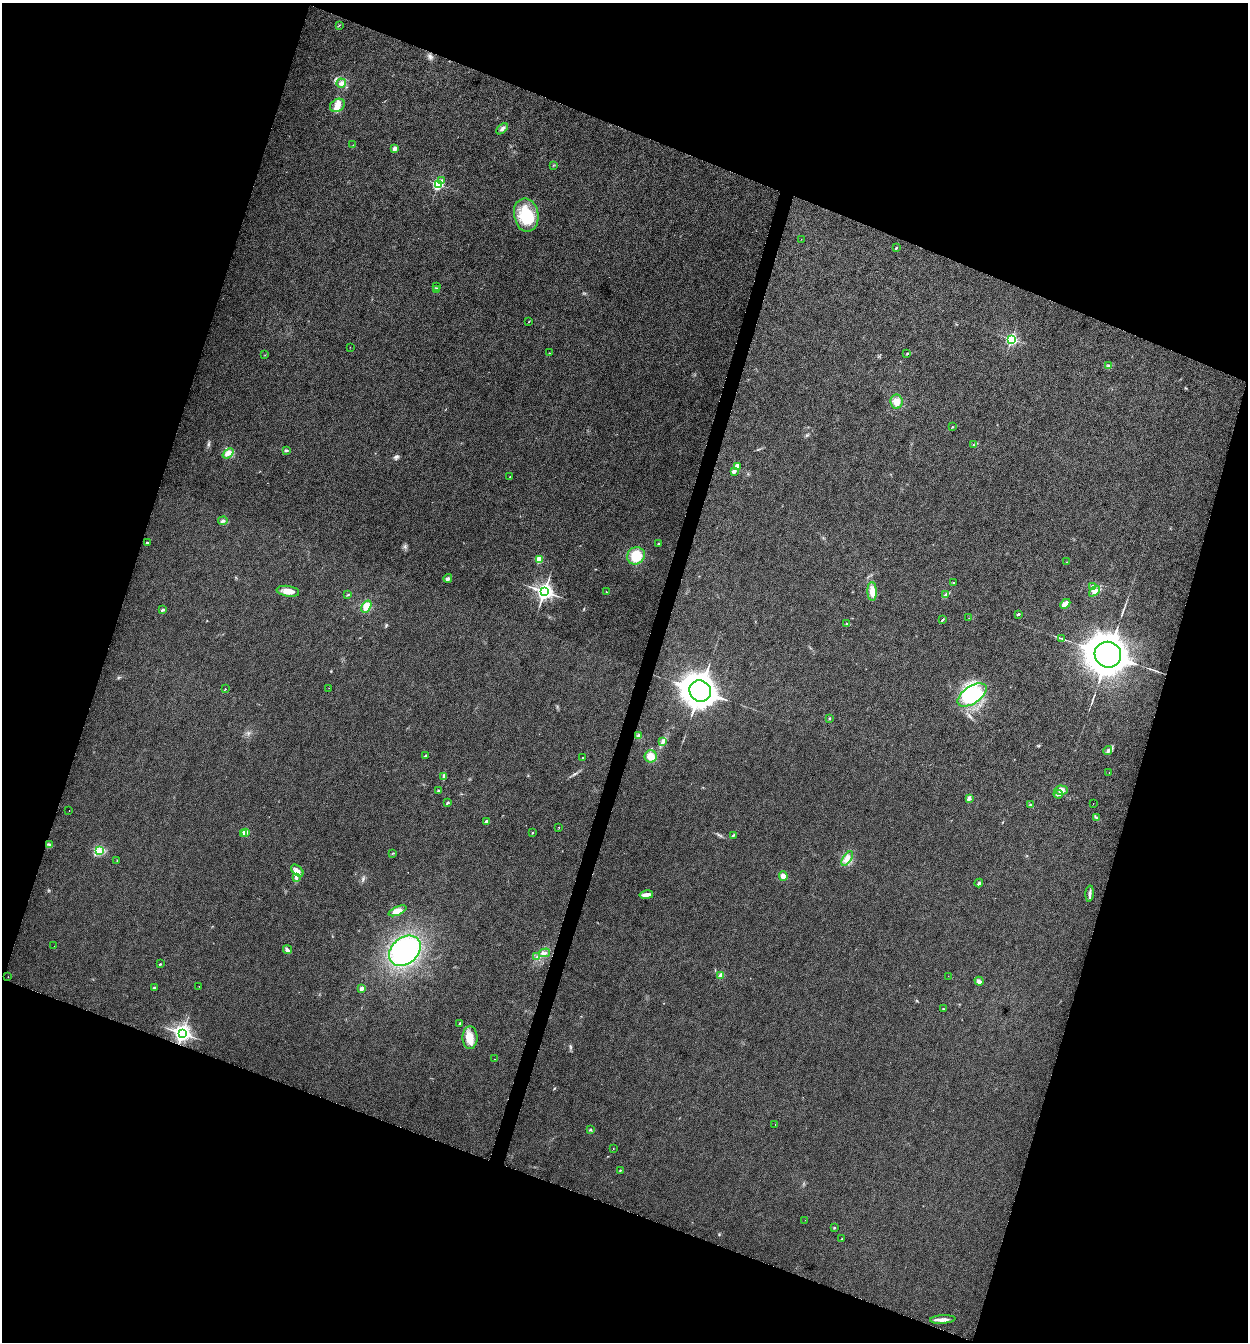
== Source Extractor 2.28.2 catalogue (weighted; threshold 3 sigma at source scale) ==
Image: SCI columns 137-5120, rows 11-5367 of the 5386 x 5373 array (HDU 1 of 3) = the unmasked area's bounding box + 8 px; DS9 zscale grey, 4 x 4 block average (1 PNG px = mean of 4 x 4 image px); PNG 1250 x 1344 px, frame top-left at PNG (2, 3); each listed source drawn as its Kron ellipse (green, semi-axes under 4 px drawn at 4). Shown black and unused: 39% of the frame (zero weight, under 12 of 24 exposures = <1% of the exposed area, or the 3 px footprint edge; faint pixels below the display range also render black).
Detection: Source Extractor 2.28.2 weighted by HDU 2 'WHT'. Background -0.545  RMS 0.04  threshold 0.163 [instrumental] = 3 sigma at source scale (4.09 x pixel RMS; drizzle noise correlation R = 1.36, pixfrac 0.8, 0.05/0.05 arcsec/px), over >= 5 px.
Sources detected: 123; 1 inside a brighter object's white glare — neither listed nor drawn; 2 inside a brighter listed object's ellipse — not listed separately; the other 120 listed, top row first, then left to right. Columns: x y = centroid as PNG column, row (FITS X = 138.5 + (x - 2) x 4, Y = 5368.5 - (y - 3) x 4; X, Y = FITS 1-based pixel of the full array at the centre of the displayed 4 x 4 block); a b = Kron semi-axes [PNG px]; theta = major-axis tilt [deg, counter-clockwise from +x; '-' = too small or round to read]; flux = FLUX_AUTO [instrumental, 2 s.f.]
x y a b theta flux
339 25 3 2 - 7.3
341 83 5 4 - 71
337 105 8 6 33 140
502 129 7 2 43 49
353 145 2 2 - 6.3
395 148 3 2 - 130
553 165 2 2 - 5.9
442 180 2 2 - 26
438 184 3 3 - 1300
526 215 17 12 -80 680
801 239 2 2 - 6.1
896 248 2 2 - 29
436 286 2 2 - 5.2
437 290 3 2 - 100
529 322 2 2 - 6.7
1012 339 3 3 - 1700
350 347 2 2 - 3.8
549 353 2 2 - 10
907 353 3 2 - 14
265 355 2 2 - 5.1
1108 366 4 3 - 37
896 402 7 6 - 160
952 427 2 2 - 13
973 445 2 2 - 13
286 450 3 2 - 25
228 453 6 4 39 100
737 466 3 2 - 210
734 471 2 2 - 120
510 477 2 2 - 9.4
223 521 5 2 - 33
147 542 3 2 - 19
658 543 2 2 - 25
636 556 9 8 - 390
539 560 2 2 - 400
1067 562 2 2 - 7.2
448 578 4 3 - 51
953 583 2 2 - 9.4
1092 586 3 3 - 40
288 591 11 5 -9 170
872 591 9 4 -88 150
1094 591 6 4 45 92
544 592 4 4 - 4900
606 592 2 2 - 11
348 594 2 2 - 16
946 595 3 2 - 23
1065 604 6 4 45 140
366 606 6 4 57 180
163 610 3 2 - 63
1019 614 3 2 - 23
969 618 2 2 - 3.5
942 620 3 2 - 24
847 624 2 2 - 8.8
1061 638 3 2 - 14
1108 655 13 12 - 47000
329 688 2 2 - 3
225 689 2 2 - 15
700 691 11 10 - 27000
972 695 16 8 34 1100
830 718 2 2 - 13
639 736 3 3 - 43
663 742 3 3 - 32
1108 751 5 3 - 37
426 755 2 2 - 36
651 756 6 6 - 200
583 758 2 2 - 14
1109 772 2 2 - 6.8
443 777 3 2 - 16
1061 790 7 4 -3 92
439 791 3 2 - 19
1058 794 4 2 - 33
969 798 3 2 - 110
448 802 2 2 - 47
1093 803 2 2 - 4.6
1030 805 3 2 - 16
69 811 2 2 - 4.4
1096 818 3 2 - 20
486 821 2 2 - 75
559 827 2 2 - 13
245 832 2 2 - 420
533 832 2 2 - 16
243 833 2 2 - 25
733 835 2 2 - 10
49 844 3 2 - 26
99 850 3 2 - 37
393 853 2 2 - 11
847 858 8 3 55 100
117 861 2 2 - 8.9
297 871 7 4 -43 89
783 876 5 4 - 110
296 877 4 2 - 34
979 883 4 3 - 33
1090 894 8 2 85 53
646 895 7 3 10 150
397 911 9 4 23 170
54 946 2 2 - 4.3
287 950 5 3 - 54
405 951 17 13 40 2100
545 953 5 2 - 48
537 957 4 2 - 34
160 964 3 2 - 14
721 975 3 2 - 160
948 976 2 2 - 2.7
8 977 2 2 - 4
979 981 4 3 - 70
199 986 2 2 - 3.3
154 988 3 2 - 44
362 988 2 2 - 100
943 1009 2 2 - 12
460 1023 2 2 - 33
182 1034 4 3 - 4200
470 1038 11 7 90 260
494 1059 2 2 - 6.2
775 1125 2 2 - 5.9
590 1130 2 2 - 17
613 1148 2 2 - 7.2
620 1170 2 2 - 15
805 1220 2 2 - 3.7
834 1228 3 2 - 12
842 1239 2 2 - 13
943 1319 13 3 4 120
Diffuse or blended objects may show on this block-average render without a row.